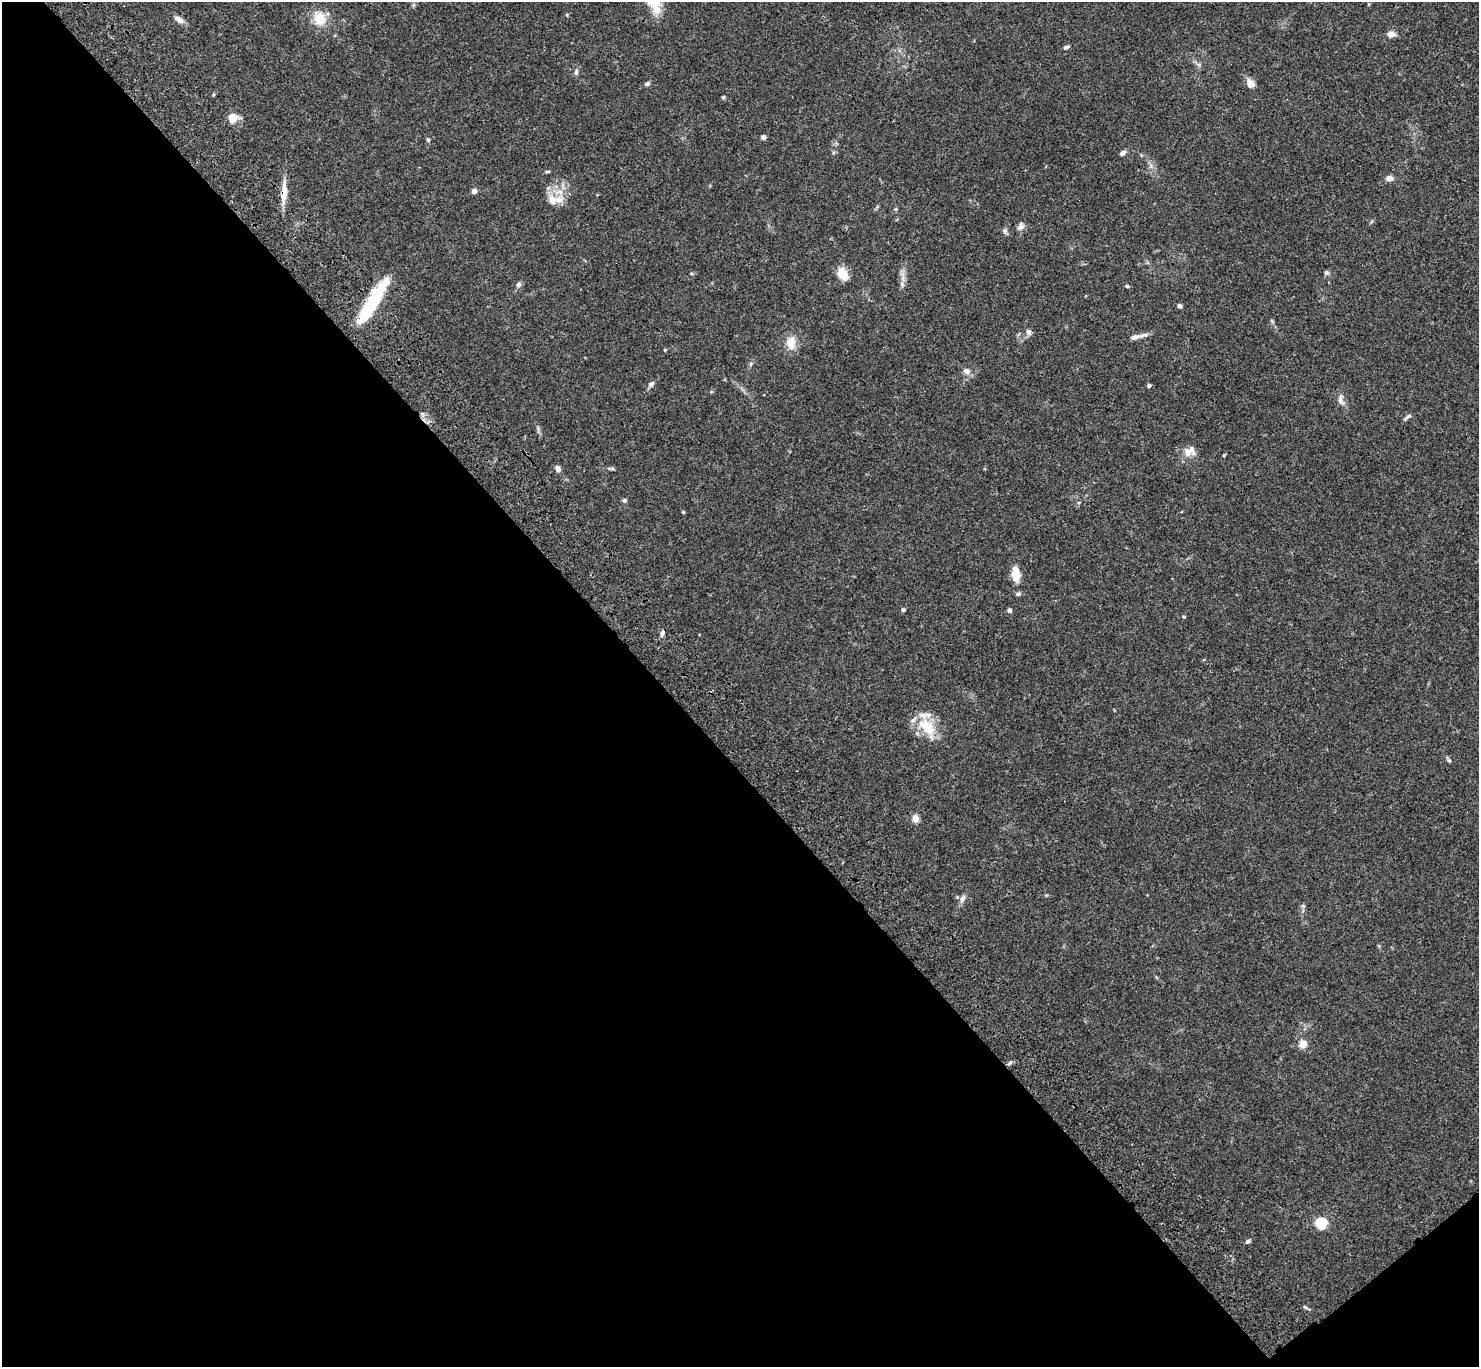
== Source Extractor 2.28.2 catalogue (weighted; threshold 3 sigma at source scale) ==
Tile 14 of 4 x 4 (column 2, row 4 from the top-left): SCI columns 1576-3052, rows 244-1608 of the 6107 x 6088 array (HDU 1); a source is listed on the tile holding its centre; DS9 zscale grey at full resolution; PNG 1481 x 1369 px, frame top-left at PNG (2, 2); no overlay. Shown black and unused: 46% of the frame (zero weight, under 3 of 4 exposures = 6% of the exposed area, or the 3 px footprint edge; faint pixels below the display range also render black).
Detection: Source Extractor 2.28.2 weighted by HDU 2 'WHT'; one run over the whole footprint, this tile lists its part. Background 0.0643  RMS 0.0058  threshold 0.0261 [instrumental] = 3 sigma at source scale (4.5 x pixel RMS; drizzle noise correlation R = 1.50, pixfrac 1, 0.05/0.05 arcsec/px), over >= 5 px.
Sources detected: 57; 1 inside a brighter listed object's ellipse — not listed separately; the other 56 listed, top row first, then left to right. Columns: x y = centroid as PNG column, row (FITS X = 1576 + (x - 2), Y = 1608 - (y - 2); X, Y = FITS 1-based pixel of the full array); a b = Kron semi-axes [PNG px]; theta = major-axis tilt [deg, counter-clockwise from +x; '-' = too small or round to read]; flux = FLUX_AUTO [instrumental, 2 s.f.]
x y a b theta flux
656 9 21 10 -59 7.9
179 19 12 7 -39 2.8
320 19 15 14 - 11
1391 34 7 6 - 4
1066 47 9 4 18 1.1
576 72 9 5 75 1.4
647 84 7 5 32 1.2
1250 84 10 8 -59 4.2
723 97 5 4 - 0.7
232 118 8 8 - 8.4
763 137 5 4 - 2
428 140 6 4 -63 0.85
1122 153 7 5 40 1.7
547 171 7 3 9 0.72
1389 178 8 6 5 2.5
474 191 6 6 - 1.9
284 192 31 7 87 7
552 201 15 12 -80 6.6
1020 227 10 8 58 2.4
1005 231 8 5 -55 1.3
1326 273 6 6 - 1.2
842 274 15 10 -62 8.7
902 284 7 5 -70 1.4
518 285 7 6 - 1.7
1127 286 5 4 - 0.76
371 303 56 10 57 36
1179 306 5 4 - 1.5
1272 321 6 4 -45 0.74
1028 332 8 7 - 1.8
1135 337 14 6 7 3
791 343 17 12 86 7.2
665 350 4 3 - 0.65
966 371 10 7 -27 2.5
651 384 9 6 46 1.6
1149 386 4 4 - 1.7
1340 400 15 7 -80 3.1
1408 416 12 4 33 1.3
1188 452 15 11 -17 5.5
558 469 9 6 -73 2.1
624 500 5 5 - 1.2
683 512 5 4 - 0.55
1016 574 12 7 -87 12
1018 594 7 5 10 1.2
903 610 6 4 89 0.89
1009 610 4 4 - 2.3
1183 616 4 3 - 0.49
662 632 8 5 66 1.7
927 726 30 17 -42 17
1449 760 7 4 -61 1
915 818 8 7 - 4
962 898 12 6 62 2.4
1303 906 6 4 -44 0.94
1303 1044 5 5 - 14
1321 1223 8 8 - 21
1248 1241 7 5 12 1.1
1305 1307 7 4 -44 0.87
Overlapping masked pixels (flux is a lower limit): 2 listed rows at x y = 284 192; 371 303